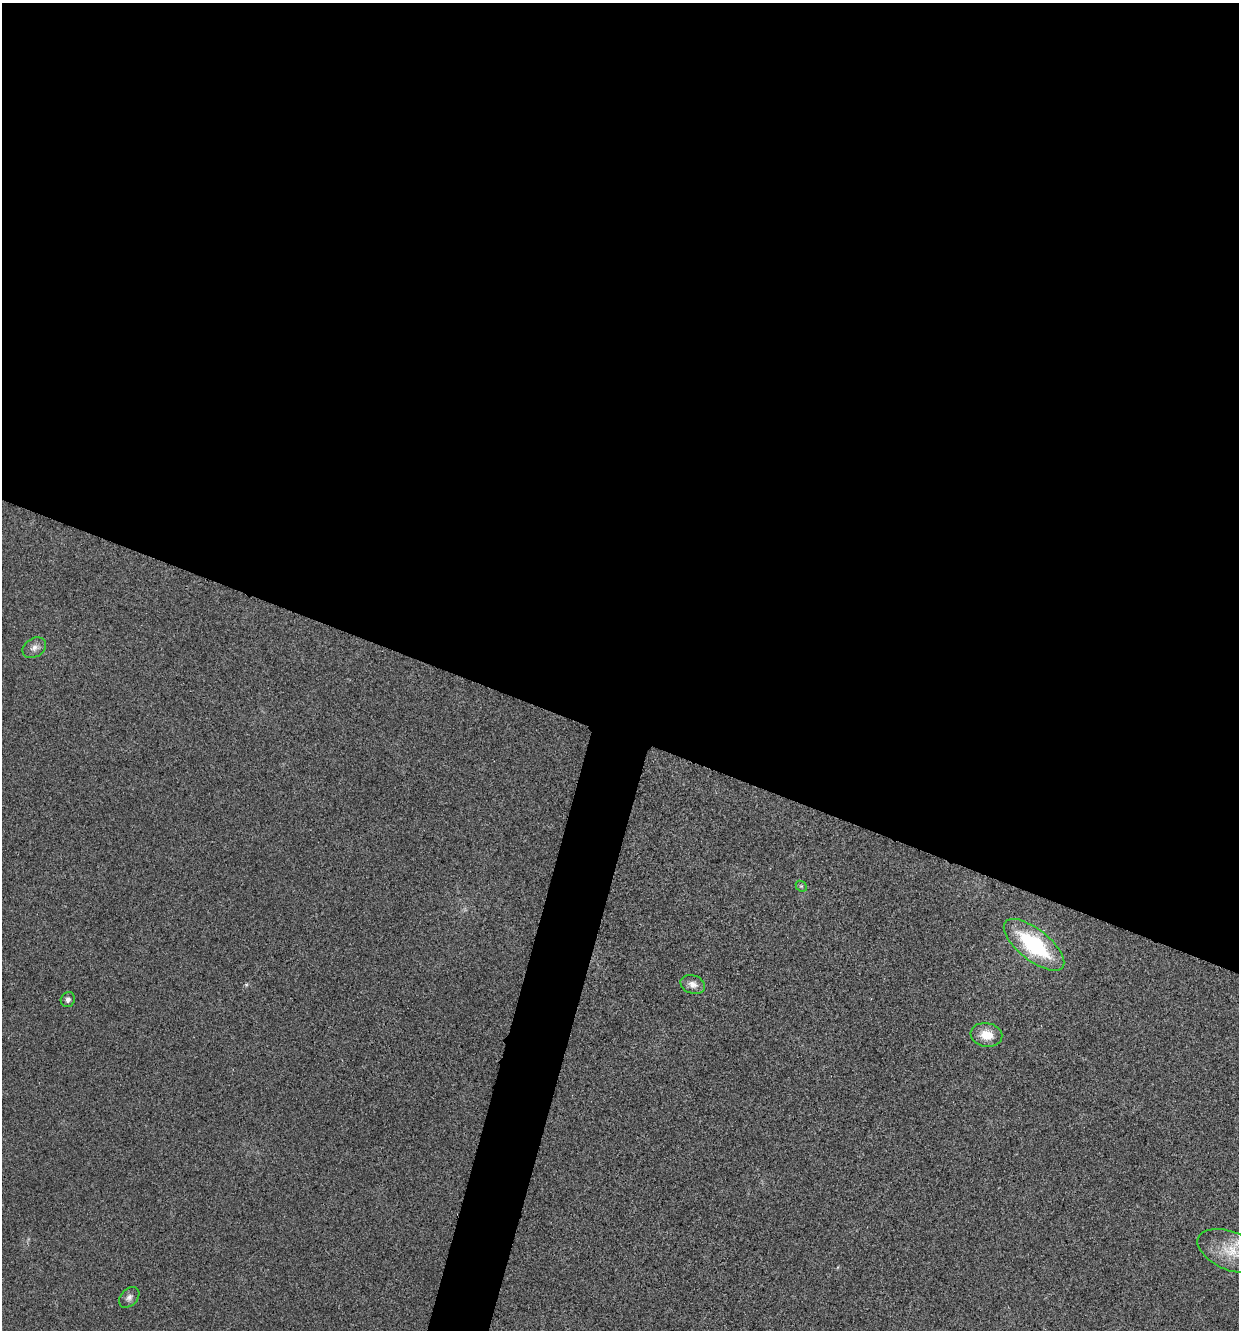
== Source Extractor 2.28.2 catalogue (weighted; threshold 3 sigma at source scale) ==
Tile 3 of 4 x 4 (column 3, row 1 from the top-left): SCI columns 2608-3844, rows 3995-5322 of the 5343 x 5332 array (HDU 1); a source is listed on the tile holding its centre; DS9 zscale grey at full resolution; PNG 1241 x 1332 px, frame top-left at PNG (2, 3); each listed source drawn as its Kron ellipse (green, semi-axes under 4 px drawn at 4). Shown black and unused: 57% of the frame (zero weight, under 3 of 4 exposures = <1% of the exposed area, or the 3 px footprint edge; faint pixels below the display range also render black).
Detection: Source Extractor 2.28.2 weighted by HDU 2 'WHT'; one run over the whole footprint, this tile lists its part. Background 0.0283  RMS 0.0061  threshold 0.0274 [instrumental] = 3 sigma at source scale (4.5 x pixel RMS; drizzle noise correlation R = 1.50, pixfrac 1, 0.05/0.05 arcsec/px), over >= 5 px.
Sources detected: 9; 1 inside a brighter listed object's ellipse — not listed separately; the other 8 listed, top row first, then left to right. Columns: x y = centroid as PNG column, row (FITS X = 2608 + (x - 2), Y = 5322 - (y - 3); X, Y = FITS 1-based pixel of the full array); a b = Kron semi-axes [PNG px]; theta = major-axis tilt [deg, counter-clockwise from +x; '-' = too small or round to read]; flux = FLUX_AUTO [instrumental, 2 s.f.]
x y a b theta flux
34 648 12 9 33 3.5
801 886 6 4 -42 1
1034 945 36 15 -39 52
693 984 12 9 -18 4.2
68 1000 8 7 - 2
986 1035 16 12 -10 10
1232 1251 36 19 -22 18
129 1297 12 8 45 2.8
Isophote crosses this tile's border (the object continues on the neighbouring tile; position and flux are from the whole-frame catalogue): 1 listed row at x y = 1232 1251